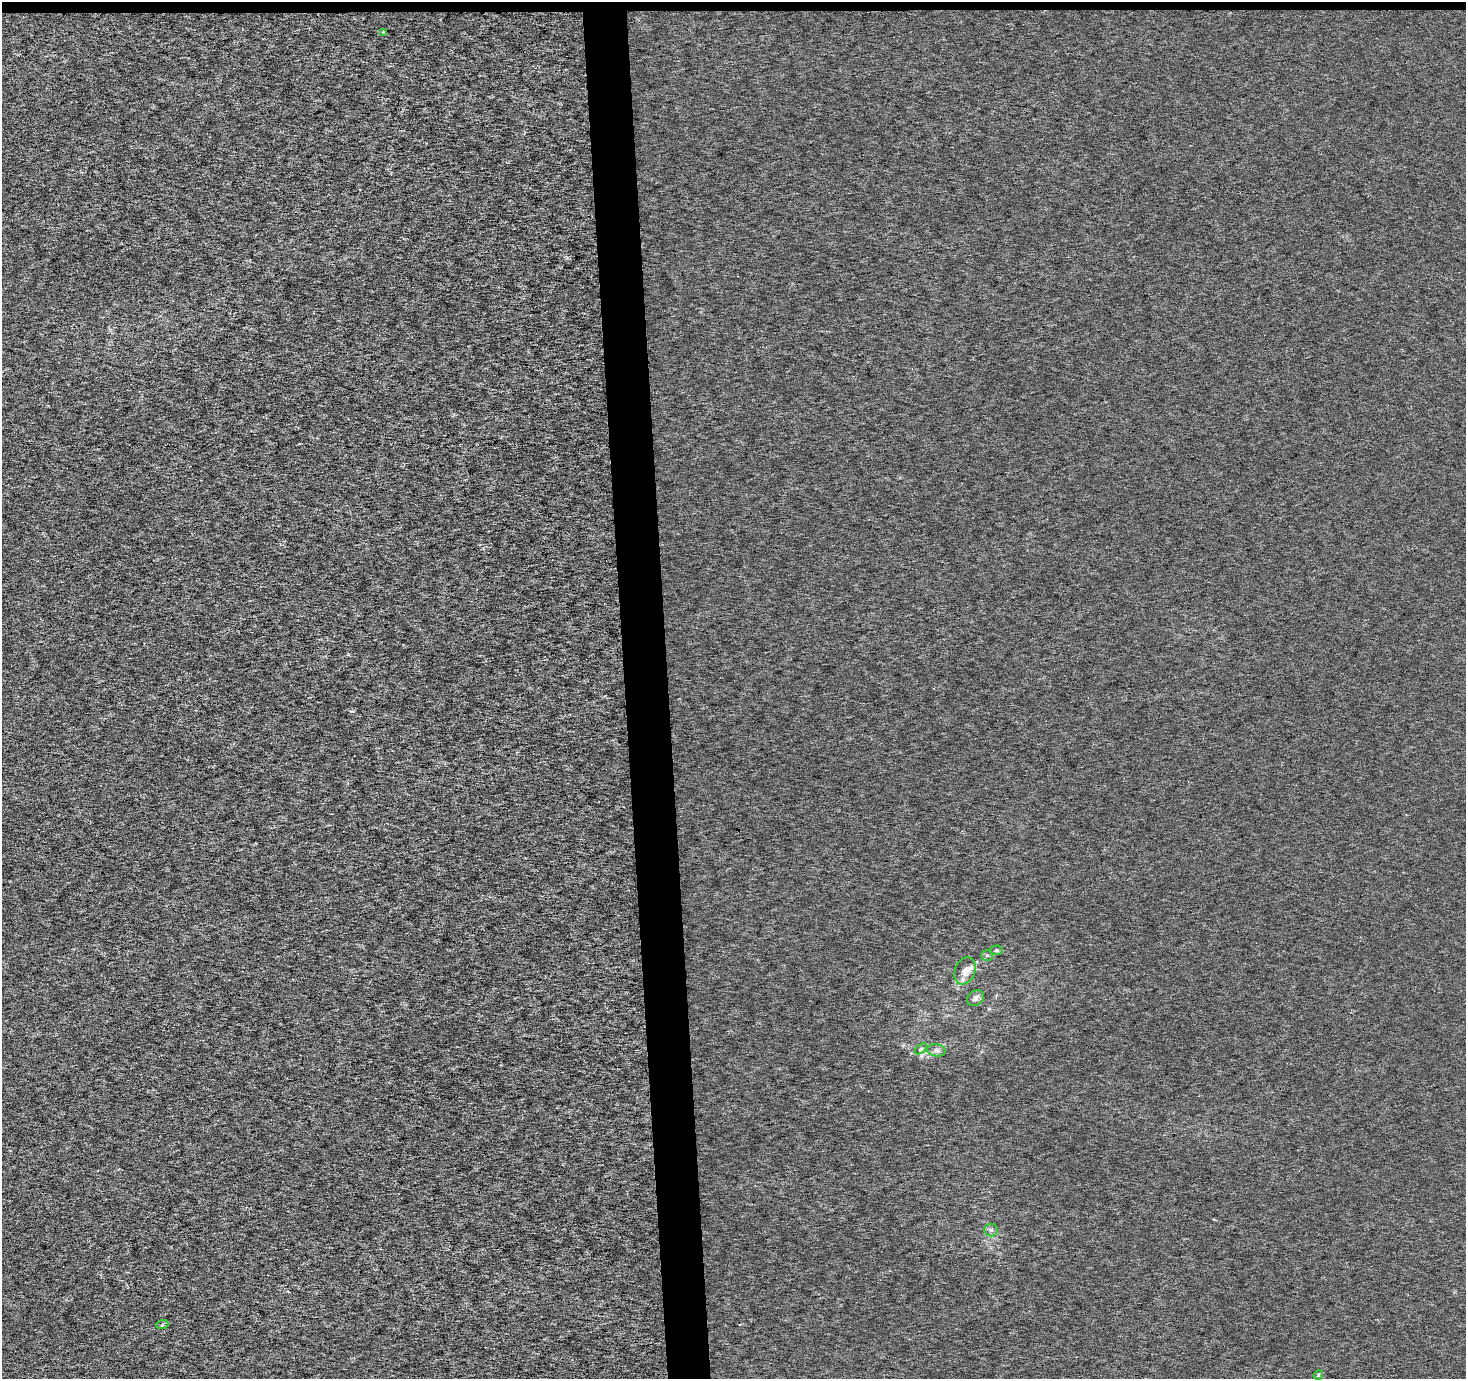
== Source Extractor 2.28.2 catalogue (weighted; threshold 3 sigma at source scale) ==
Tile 2 of 3 x 3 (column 2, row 1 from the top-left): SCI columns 1465-2928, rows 2755-4131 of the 4393 x 4131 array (HDU 1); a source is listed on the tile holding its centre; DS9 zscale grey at full resolution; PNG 1468 x 1381 px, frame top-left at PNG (2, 2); each listed source drawn as its Kron ellipse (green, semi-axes under 4 px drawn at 4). Shown black and unused: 4% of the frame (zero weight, under 3 of 6 exposures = <1% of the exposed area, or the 3 px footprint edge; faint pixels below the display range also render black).
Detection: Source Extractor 2.28.2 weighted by HDU 2 'WHT'; one run over the whole footprint, this tile lists its part. Background -1.50e-04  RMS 0.0016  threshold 0.00659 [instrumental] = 3 sigma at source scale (4.09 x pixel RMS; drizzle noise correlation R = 1.36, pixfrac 0.8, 0.0396/0.0396 arcsec/px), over >= 5 px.
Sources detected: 12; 2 inside a brighter listed object's ellipse — not listed separately; the other 10 listed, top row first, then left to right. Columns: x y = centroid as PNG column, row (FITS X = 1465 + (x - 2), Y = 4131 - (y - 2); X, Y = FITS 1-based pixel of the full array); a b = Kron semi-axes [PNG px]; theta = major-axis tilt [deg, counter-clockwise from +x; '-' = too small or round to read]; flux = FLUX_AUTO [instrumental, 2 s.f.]
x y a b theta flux
384 33 4 3 - 0.57
997 950 6 4 2 0.22
987 955 6 5 - 0.26
965 971 14 10 69 1.2
976 998 9 7 35 0.68
921 1049 7 3 37 0.21
936 1050 9 6 -7 0.51
991 1230 6 6 - 0.42
162 1325 6 4 18 0.17
1318 1375 5 4 - 0.23
Unlisted compact peaks at least as high as the median listed source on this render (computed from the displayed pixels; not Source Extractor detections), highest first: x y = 351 711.